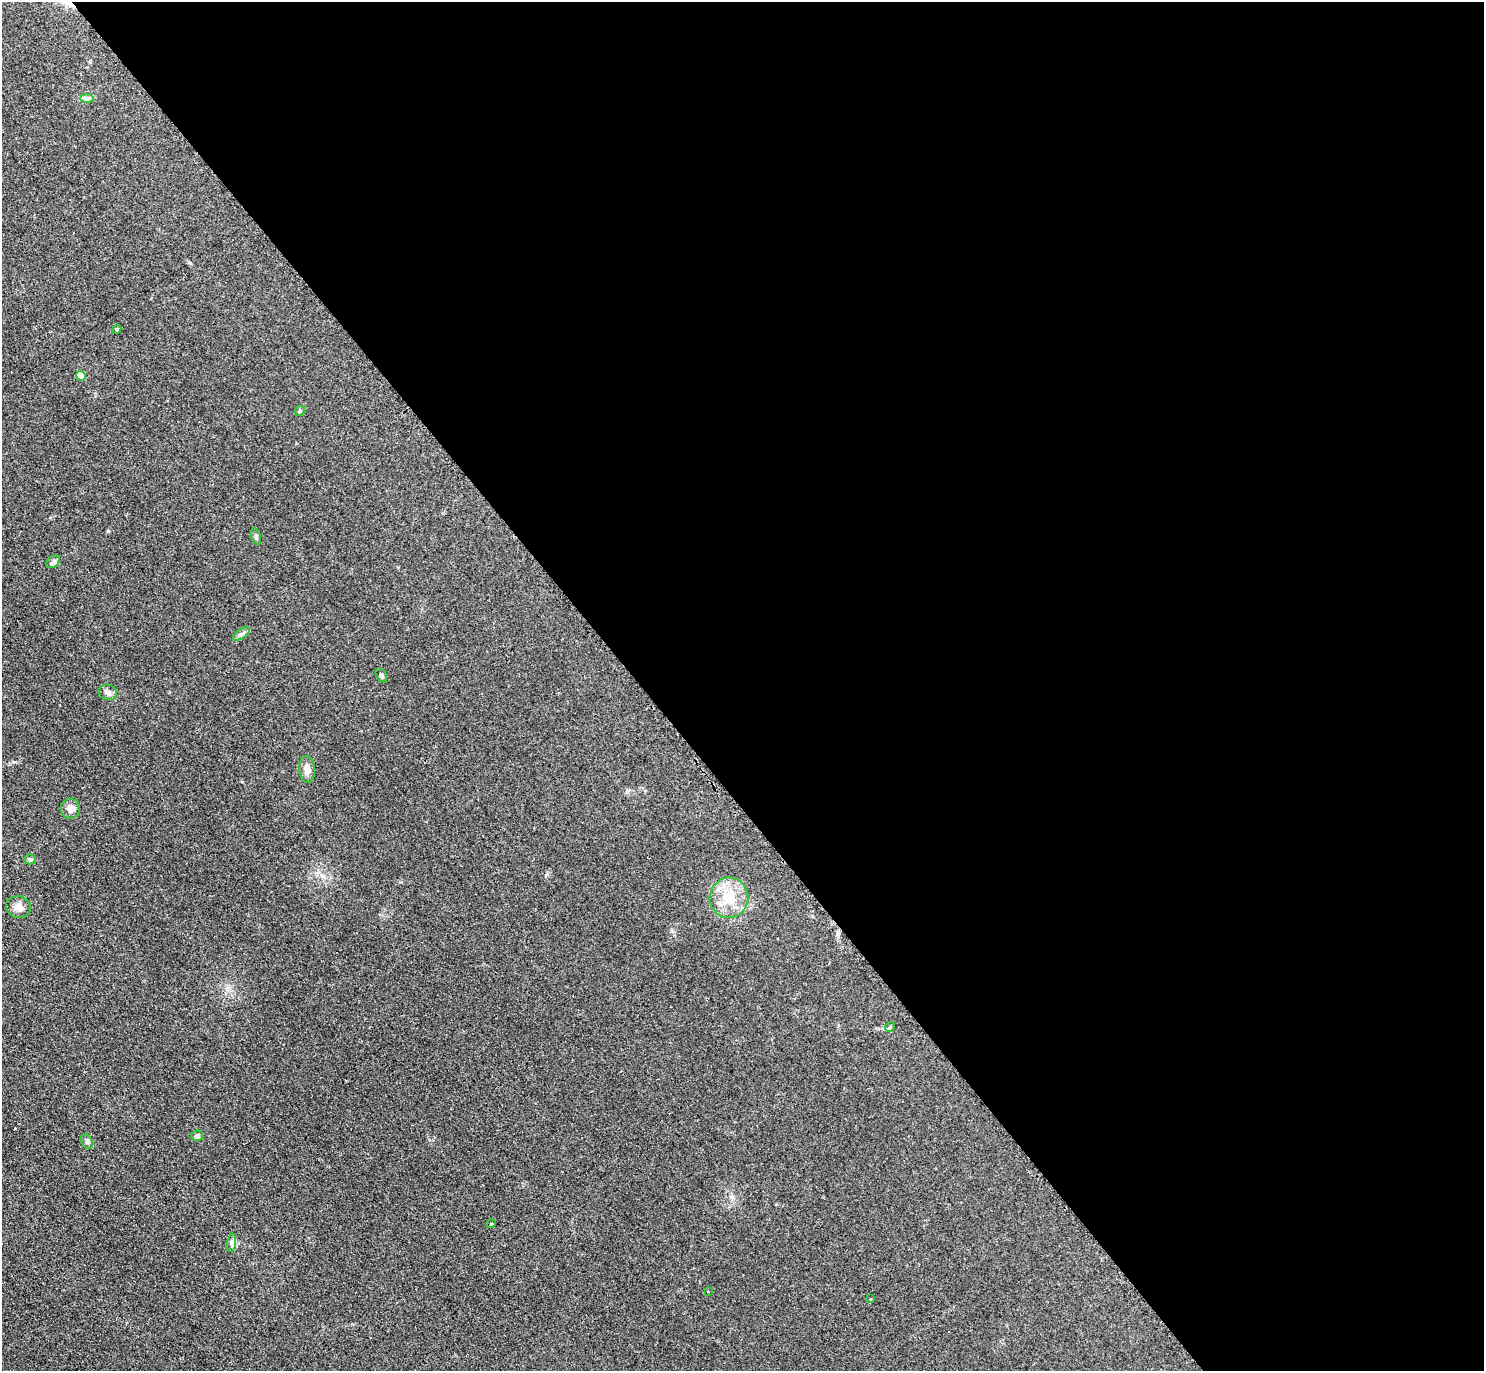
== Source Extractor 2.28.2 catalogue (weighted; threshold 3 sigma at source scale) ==
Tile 8 of 4 x 4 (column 4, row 2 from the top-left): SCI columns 4454-5935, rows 2896-4264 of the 5951 x 5939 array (HDU 1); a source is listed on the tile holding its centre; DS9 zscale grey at full resolution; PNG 1486 x 1373 px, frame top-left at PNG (2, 2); each listed source drawn as its Kron ellipse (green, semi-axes under 4 px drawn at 4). Shown black and unused: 57% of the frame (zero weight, under 2 of 3 exposures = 2% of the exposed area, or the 3 px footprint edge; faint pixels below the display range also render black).
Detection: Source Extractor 2.28.2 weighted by HDU 2 'WHT'; one run over the whole footprint, this tile lists its part. Background 0.14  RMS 0.013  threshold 0.0567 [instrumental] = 3 sigma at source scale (4.5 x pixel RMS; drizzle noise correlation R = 1.50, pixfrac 1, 0.05/0.05 arcsec/px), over >= 5 px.
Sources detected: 22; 1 cosmic-ray / hot-pixel residue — neither listed nor drawn; the other 21 listed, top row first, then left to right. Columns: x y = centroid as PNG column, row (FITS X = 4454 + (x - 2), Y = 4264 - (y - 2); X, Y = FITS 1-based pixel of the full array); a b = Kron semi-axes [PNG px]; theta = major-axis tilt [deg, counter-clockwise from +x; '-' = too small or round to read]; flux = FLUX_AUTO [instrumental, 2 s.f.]
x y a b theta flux
87 98 7 4 -1 2.6
117 329 5 4 - 1.4
81 376 5 5 - 16
300 411 5 4 - 1.7
256 537 8 4 -74 2.3
53 562 7 5 38 3.2
241 634 10 4 35 3.2
381 675 8 4 -55 2.6
108 692 9 7 -17 4.5
307 769 13 7 -85 8
70 809 10 9 - 8.2
30 859 5 5 - 2
729 898 20 19 - 33
18 907 12 10 -14 8.9
890 1027 5 4 - 1.4
197 1136 6 5 - 3.1
87 1142 8 5 -63 2.7
491 1224 4 4 - 1.2
232 1243 9 4 82 3
708 1291 3 3 - 0.99
871 1299 3 2 - 1.9